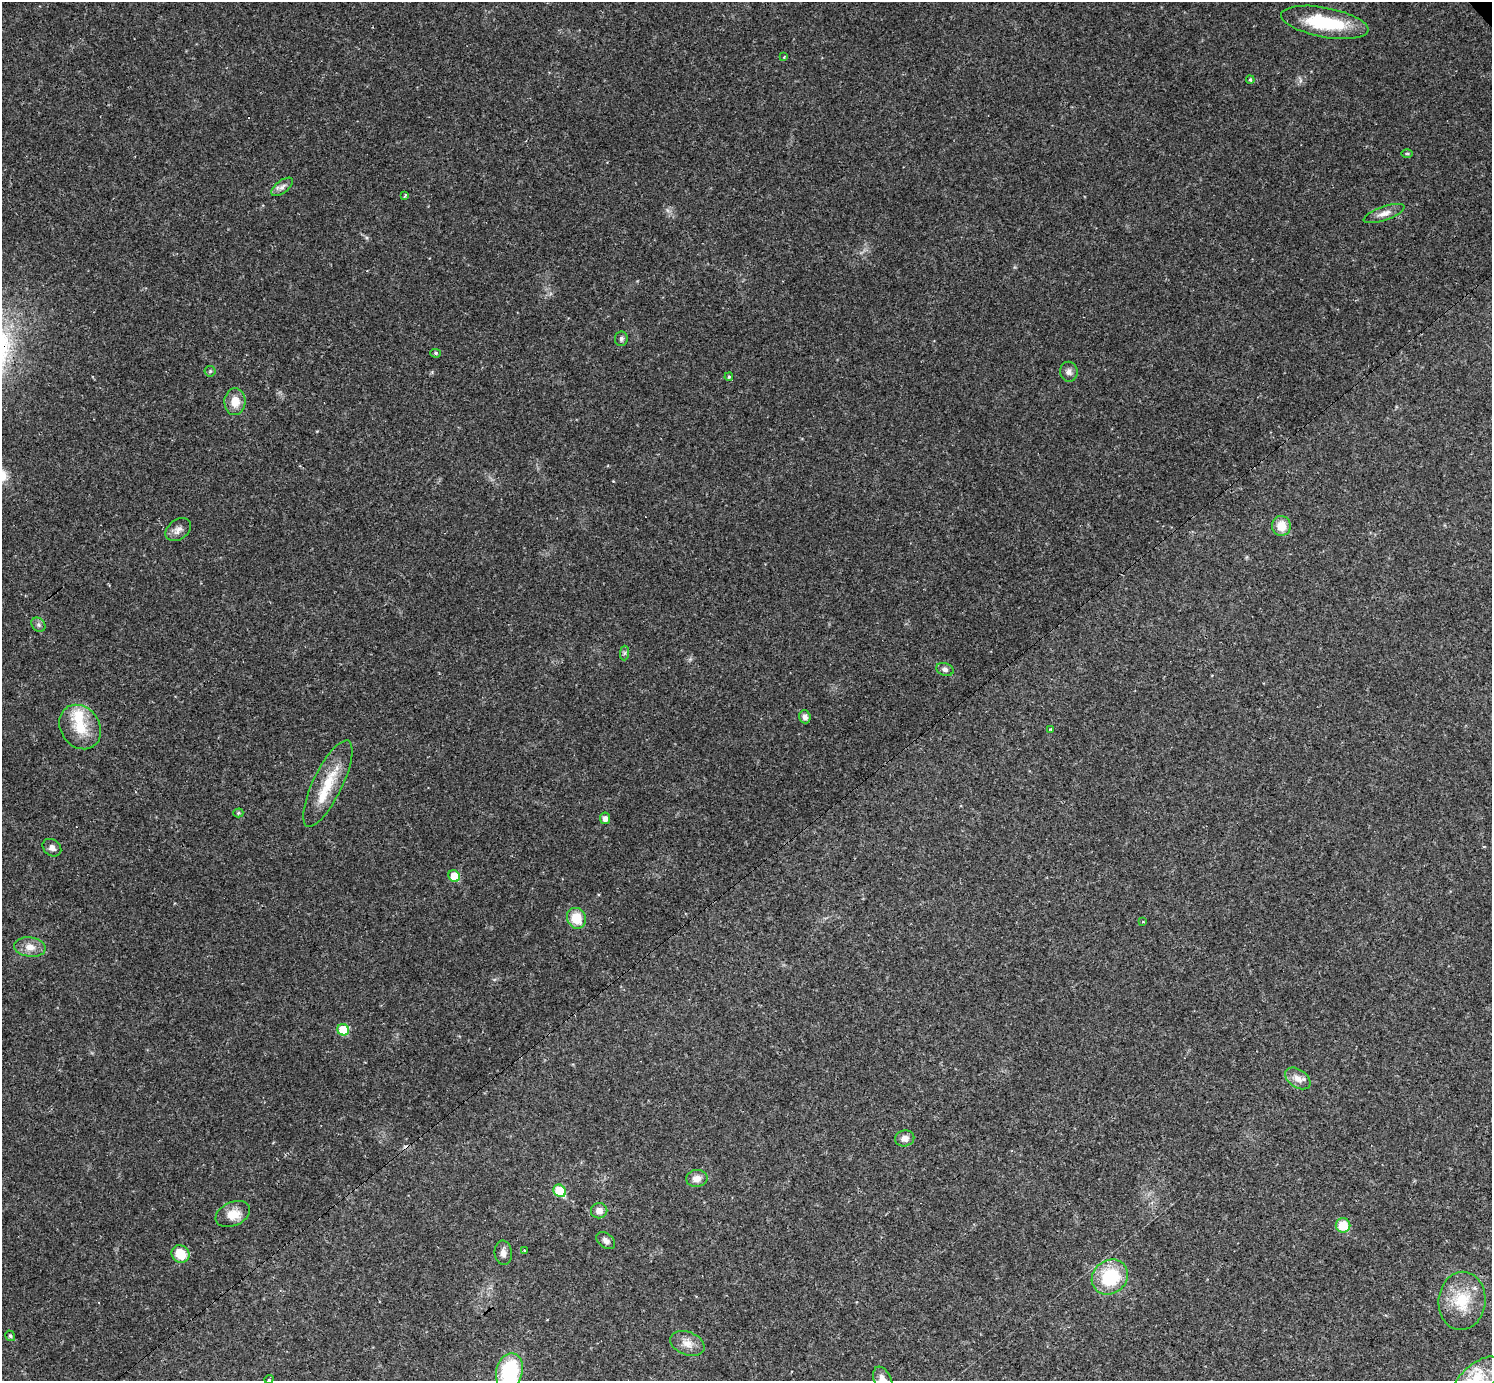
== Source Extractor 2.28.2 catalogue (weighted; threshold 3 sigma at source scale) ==
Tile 7 of 4 x 4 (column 3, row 2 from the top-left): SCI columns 2983-4472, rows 3051-4429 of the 5963 x 5960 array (HDU 1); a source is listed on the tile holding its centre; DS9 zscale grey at full resolution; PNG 1494 x 1383 px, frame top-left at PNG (2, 2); each listed source drawn as its Kron ellipse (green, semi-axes under 4 px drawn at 4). Shown black and unused: <1% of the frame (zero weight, under 2 of 3 exposures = <1% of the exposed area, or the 3 px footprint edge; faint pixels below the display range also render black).
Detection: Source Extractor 2.28.2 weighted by HDU 2 'WHT'; one run over the whole footprint, this tile lists its part. Background 0.0325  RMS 0.005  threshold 0.0225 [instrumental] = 3 sigma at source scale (4.5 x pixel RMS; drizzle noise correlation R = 1.50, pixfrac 1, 0.05/0.05 arcsec/px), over >= 5 px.
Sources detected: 54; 2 cosmic-ray / hot-pixel residue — neither listed nor drawn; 3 inside a brighter listed object's ellipse — not listed separately; the other 49 listed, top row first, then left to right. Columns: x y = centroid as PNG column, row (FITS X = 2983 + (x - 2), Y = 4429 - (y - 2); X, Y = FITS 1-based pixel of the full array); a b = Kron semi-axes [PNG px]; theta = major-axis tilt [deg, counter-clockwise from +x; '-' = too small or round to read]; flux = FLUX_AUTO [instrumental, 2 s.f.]
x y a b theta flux
1325 22 44 15 -11 29
784 57 3 3 - 0.44
1250 80 4 3 - 0.66
1407 153 6 4 1 0.57
282 187 13 6 37 2.1
405 195 4 2 - 0.57
1384 213 21 7 19 3.8
621 339 7 6 - 1.2
436 353 5 4 - 0.79
210 371 5 5 - 0.81
1069 372 10 8 -80 2.1
729 377 4 3 - 0.63
235 402 13 10 87 6.8
1281 526 10 9 - 7.9
178 530 14 9 37 3.2
38 625 8 6 -46 1.4
624 653 7 4 89 1.1
945 669 9 6 -20 1.7
805 717 6 5 - 2
80 727 23 19 -54 15
1050 729 3 2 - 0.48
328 784 47 14 64 17
238 813 5 4 - 0.8
605 818 6 5 - 2.4
52 848 10 8 -38 2.2
454 876 6 5 - 9.2
576 918 10 9 - 12
1143 922 4 2 - 0.43
30 947 16 9 -7 5.1
343 1030 6 5 - 16
1298 1078 14 9 -35 4.2
905 1138 10 8 11 3.1
697 1178 11 8 5 3.6
560 1191 7 5 -47 18
599 1211 8 7 - 3.1
233 1214 18 12 25 7.3
1343 1225 7 7 - 13
606 1241 10 7 -37 2.3
524 1250 3 2 - 0.42
503 1253 12 9 -83 2.7
181 1254 9 8 - 10
1110 1277 19 16 39 27
1462 1301 29 23 84 19
10 1336 5 4 - 0.97
687 1343 18 11 -20 5.3
509 1372 19 13 76 41
269 1379 4 3 - 0.46
1476 1379 30 14 41 16
883 1380 14 8 -67 5.3
Isophote crosses this tile's border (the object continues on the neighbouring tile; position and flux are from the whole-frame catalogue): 3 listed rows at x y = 509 1372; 1476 1379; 883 1380